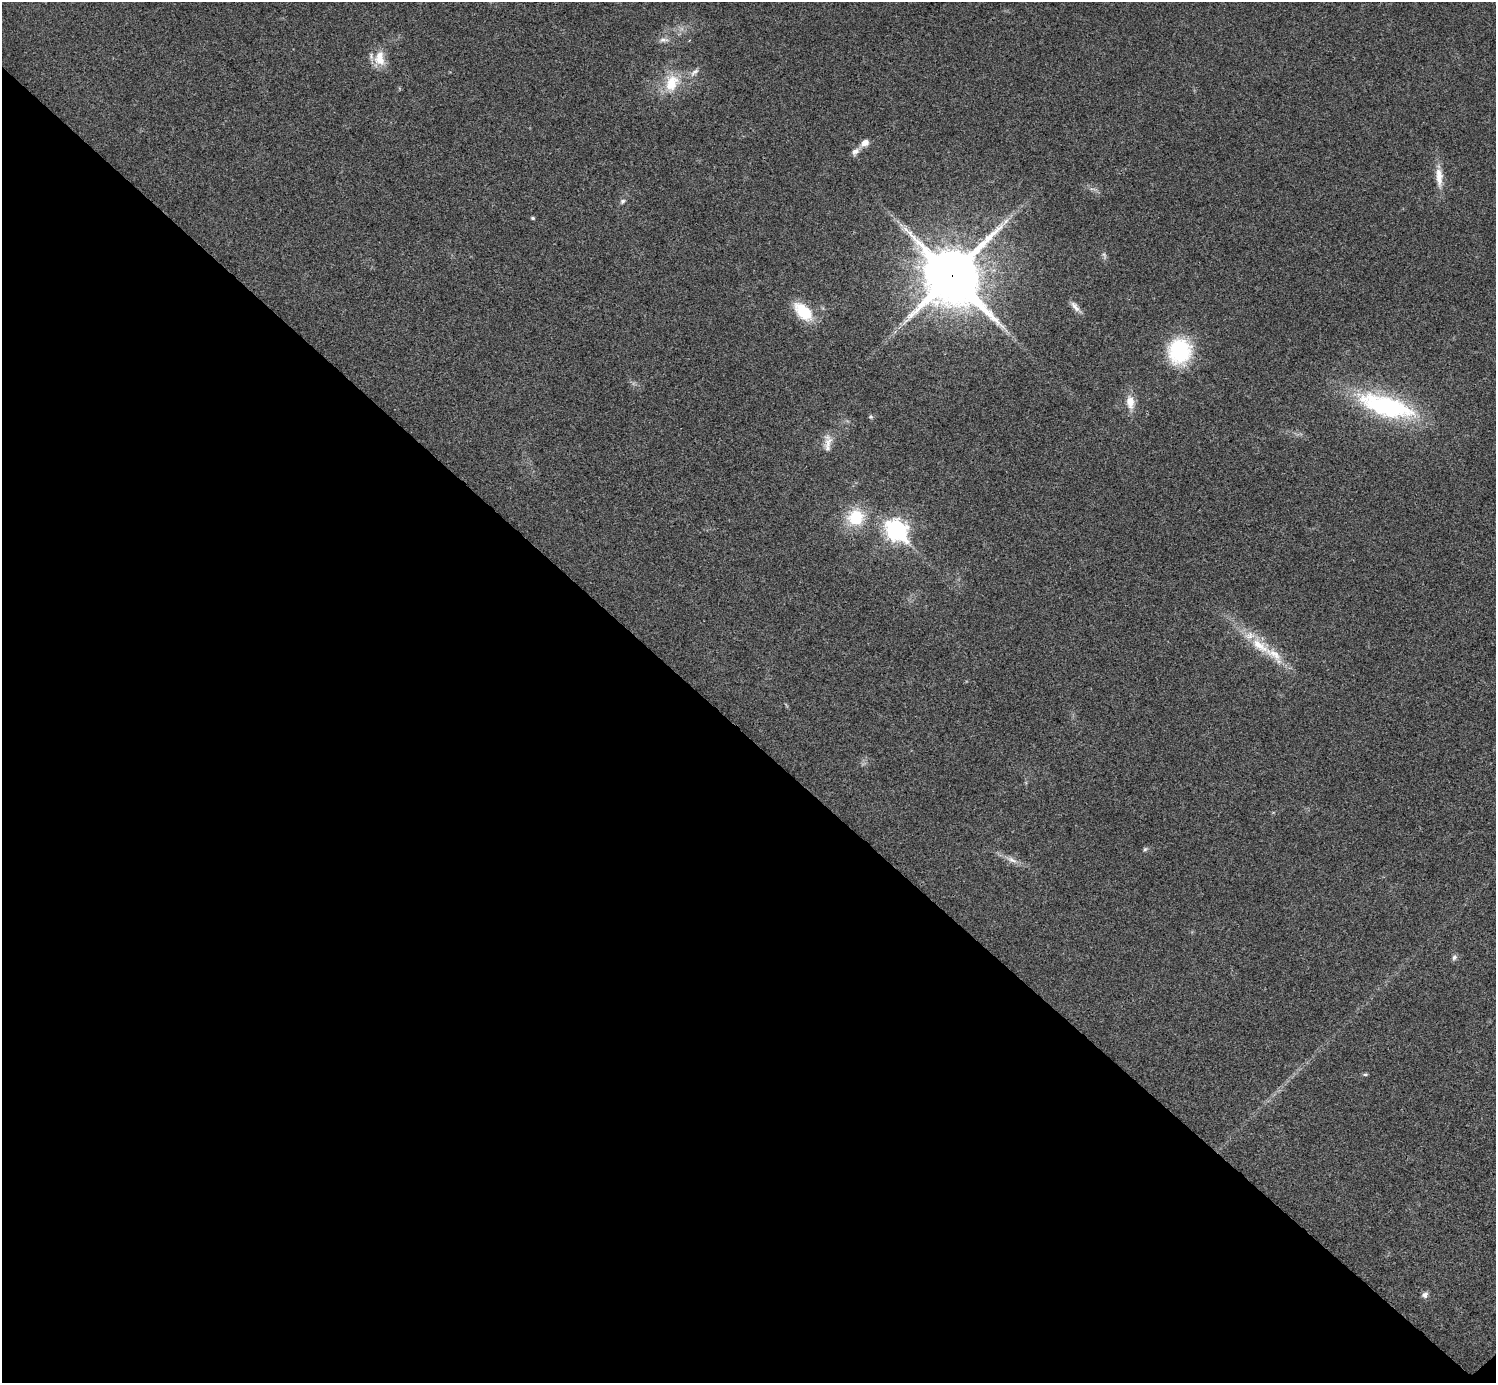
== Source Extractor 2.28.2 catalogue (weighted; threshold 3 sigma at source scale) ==
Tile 14 of 4 x 4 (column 2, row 4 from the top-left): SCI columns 1500-2993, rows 301-1681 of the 5983 x 5983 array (HDU 1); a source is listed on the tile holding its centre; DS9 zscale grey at full resolution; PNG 1498 x 1385 px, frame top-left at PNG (2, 2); no overlay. Shown black and unused: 47% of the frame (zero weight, under 3 of 4 exposures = <1% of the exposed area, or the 3 px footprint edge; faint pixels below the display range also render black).
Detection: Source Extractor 2.28.2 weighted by HDU 2 'WHT'; one run over the whole footprint, this tile lists its part. Background 0.0194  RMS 0.004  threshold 0.0179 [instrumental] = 3 sigma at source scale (4.5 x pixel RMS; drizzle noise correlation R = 1.50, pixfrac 1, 0.05/0.05 arcsec/px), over >= 5 px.
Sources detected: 28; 1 inside a brighter listed object's ellipse — not listed separately; the other 27 listed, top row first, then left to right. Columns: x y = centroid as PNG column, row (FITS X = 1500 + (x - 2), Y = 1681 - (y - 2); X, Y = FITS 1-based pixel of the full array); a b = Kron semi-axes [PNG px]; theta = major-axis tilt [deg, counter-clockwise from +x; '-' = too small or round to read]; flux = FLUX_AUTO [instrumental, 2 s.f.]
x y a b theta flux
663 40 14 6 2 1.8
379 59 22 14 84 7.1
694 72 14 6 42 1.9
672 83 25 18 69 12
865 143 11 7 37 3.1
855 151 13 7 43 2.1
1439 177 29 9 -86 5.8
622 201 7 6 - 0.9
533 218 5 4 - 0.61
901 225 7 4 -19 1
1104 255 11 5 -78 1.1
952 276 21 19 -48 2300
1075 307 18 6 -50 2.3
803 312 21 12 -45 15
1180 351 26 23 84 31
1130 402 17 10 -84 5.3
1386 406 69 23 -17 57
871 417 6 5 - 0.63
828 443 22 10 86 4.1
855 517 17 16 - 18
896 530 10 8 -44 180
1260 646 35 15 -39 13
1145 849 6 5 - 0.68
1012 860 16 7 -26 2.9
1454 957 9 6 70 1.1
1365 1074 7 4 7 0.57
1425 1295 9 7 39 1.5
Overlapping masked pixels (flux is a lower limit): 1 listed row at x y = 952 276